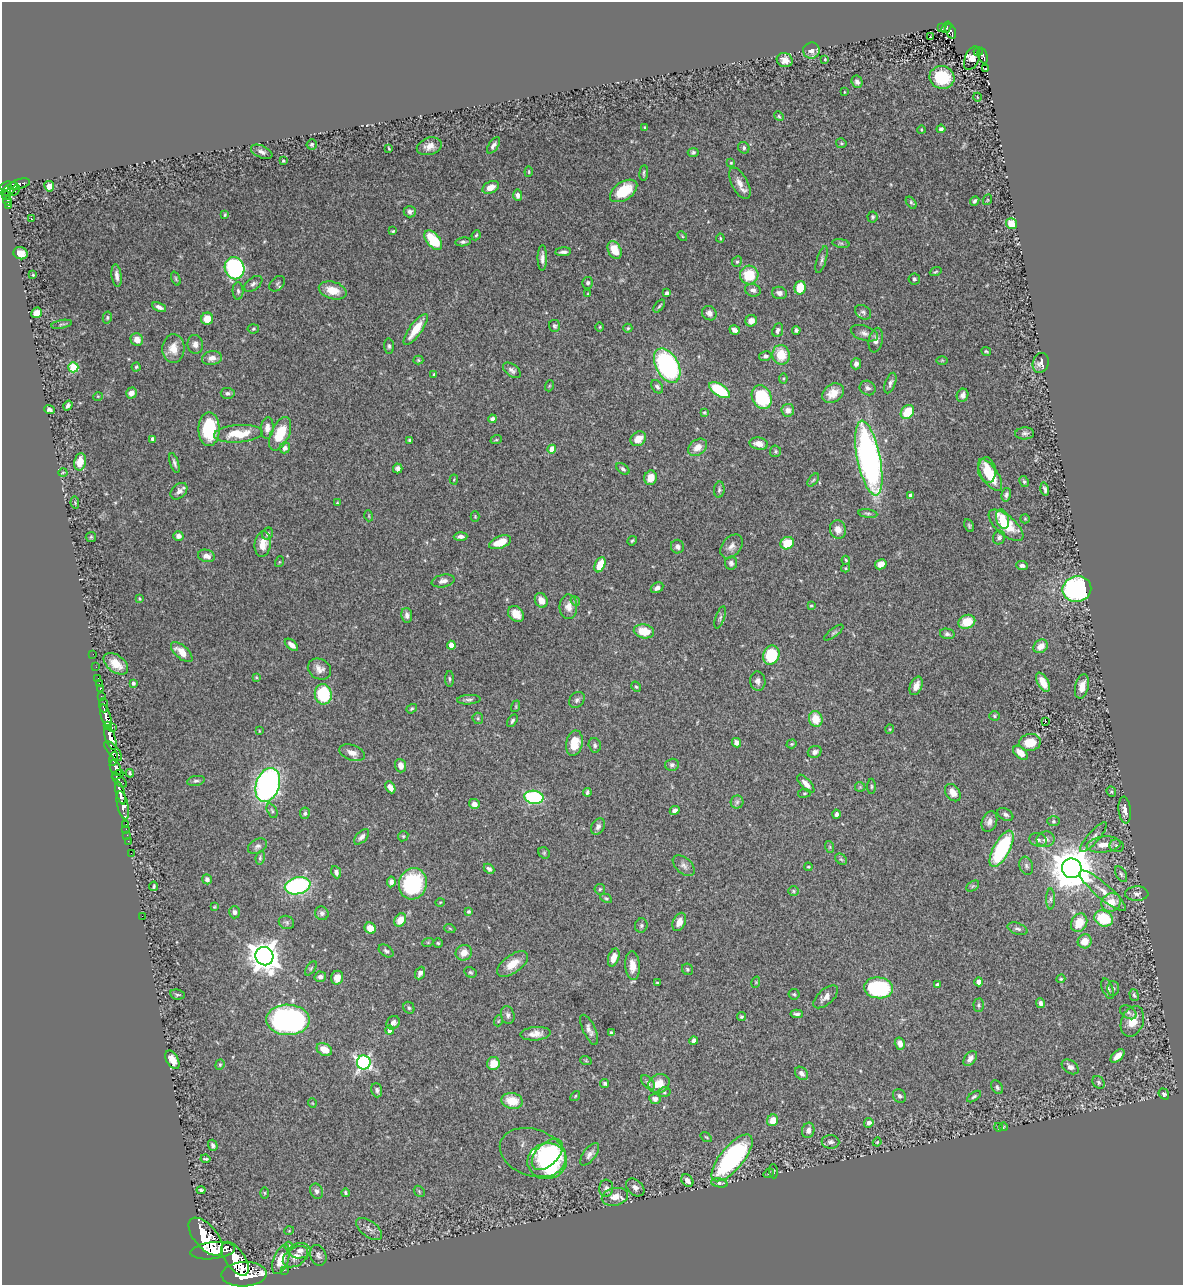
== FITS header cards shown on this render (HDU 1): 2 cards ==
NAXIS1  =                 1181
NAXIS2  =                 1283

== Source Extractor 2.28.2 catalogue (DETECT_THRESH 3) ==
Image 1181 x 1283 px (HDU 1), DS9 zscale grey, 1 PNG px = 1 image px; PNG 1185 x 1287 px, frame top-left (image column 1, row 1283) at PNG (2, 2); each listed source drawn as its Kron ellipse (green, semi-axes under 4 px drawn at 4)
Background 0.775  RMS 0.025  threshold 0.0752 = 3 sigma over >= 5 px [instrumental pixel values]
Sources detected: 448; all 448 listed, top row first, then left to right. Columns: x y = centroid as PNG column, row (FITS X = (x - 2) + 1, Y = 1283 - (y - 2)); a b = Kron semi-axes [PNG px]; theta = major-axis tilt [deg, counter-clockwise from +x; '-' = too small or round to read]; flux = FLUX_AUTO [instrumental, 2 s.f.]
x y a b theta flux
942 27 3 3 - 25
947 27 6 3 55 100
951 31 8 5 -70 130
931 37 3 2 - 0.89
811 51 8 8 - 11
978 52 4 4 - 110
983 56 8 4 -70 120
972 58 13 7 68 19
825 59 4 4 - 1.7
785 60 8 7 - 11
985 69 2 2 - 1.1
942 77 12 11 - 72
857 82 6 5 - 5.3
844 92 3 2 - 1.2
977 97 4 2 - 1.1
779 116 5 4 - 2.4
645 127 4 2 - 1.2
941 129 4 4 - 3.8
921 130 4 3 - 1.4
841 143 5 5 - 2.5
312 144 5 5 - 3.3
493 145 9 4 55 5.6
429 146 13 8 17 13
389 148 3 2 - 1.5
744 148 6 5 - 3.7
262 152 11 6 -24 7.5
693 152 5 4 - 3.4
283 161 3 3 - 1.8
731 163 4 4 - 1.9
529 172 5 3 - 1.8
644 173 8 3 85 3
740 183 17 8 -63 15
19 184 11 5 16 200
6 186 6 3 24 350
49 186 5 5 - 19
491 187 8 5 26 18
9 189 9 5 36 730
14 191 6 3 46 87
624 191 15 9 33 58
518 195 6 4 -88 6.5
7 196 4 3 - 190
987 200 5 3 - 1.3
8 201 5 3 - 210
975 201 5 4 - 3
911 203 7 4 -52 2.7
9 205 3 3 - 58
410 212 6 6 - 5.5
225 215 4 3 - 2
872 217 5 5 - 2.7
31 218 2 2 - 0.96
1012 224 6 5 - 37
393 231 3 2 - 1.8
476 235 5 4 - 2.2
682 236 6 3 -46 1.9
720 238 4 4 - 1.9
433 240 11 6 -49 64
463 242 7 4 9 4
841 243 8 4 -8 2.9
615 250 9 6 -62 32
563 252 8 3 4 5.1
21 253 7 6 - 13
542 258 13 4 89 7.8
822 260 14 4 73 5.1
737 262 6 4 65 2.5
234 268 11 9 -70 260
936 272 6 3 19 2
33 275 3 3 - 1.7
749 275 9 9 - 55
117 276 11 5 -83 7.5
176 279 7 3 -69 2.2
914 279 5 5 - 3.2
588 283 6 5 - 4.2
253 284 10 6 37 5.6
277 284 9 6 44 3.9
800 288 7 5 79 44
333 290 14 8 -16 28
753 290 8 6 -19 6.5
238 291 9 5 -88 4.4
667 293 4 3 - 3.9
779 293 7 6 - 7.3
588 294 4 3 - 1.4
659 306 7 3 51 2.6
159 307 7 4 -24 6.6
863 312 8 6 -36 4.4
36 313 6 5 - 15
709 313 8 6 -42 7.6
107 318 6 4 77 2.6
207 319 6 6 - 23
751 321 6 5 - 14
62 324 10 3 10 2.9
554 326 6 5 - 3.4
600 327 5 3 - 1.5
628 328 4 4 - 2.3
253 329 5 4 - 2.3
416 329 18 6 54 35
735 330 5 4 - 6.9
778 330 7 5 66 5.3
796 330 4 4 - 4.3
864 333 14 7 -18 8.4
137 340 6 6 - 14
876 340 12 7 78 9.4
195 344 9 7 -83 8.9
389 346 8 5 -83 3.8
173 348 14 11 87 21
986 351 5 3 - 2.4
781 355 10 8 -80 39
765 356 6 5 - 4.2
212 358 10 7 8 12
418 360 5 4 - 2.1
942 360 6 4 0 1.7
1041 363 10 8 73 9
856 364 6 5 - 6.4
667 365 18 11 -62 370
73 367 5 5 - 100
136 367 4 4 - 2.2
512 370 10 6 -37 5.9
434 374 4 3 - 1.5
783 379 5 4 - 2.2
890 383 11 5 69 5.6
549 386 5 3 - 1.7
657 387 7 5 -53 4.4
868 388 8 7 - 6
720 390 12 6 -34 85
131 393 5 5 - 12
228 393 7 5 -5 4.7
833 393 12 9 35 21
963 395 7 5 63 7.3
98 396 5 3 - 1.5
762 397 12 9 -65 100
68 405 5 3 - 4.2
49 409 5 4 - 5.2
788 410 6 6 - 9
704 412 4 3 - 1.8
907 412 8 6 51 46
492 419 4 4 - 5
267 428 11 6 86 12
209 429 17 10 90 100
1025 433 9 6 2 4.9
238 434 24 8 4 49
280 434 18 9 66 49
152 439 4 3 - 4.7
638 439 8 6 40 18
410 440 4 3 - 3.1
496 440 6 3 18 2.1
759 444 9 6 -10 16
697 447 10 7 39 16
285 448 5 5 - 6.1
552 449 4 4 - 28
775 451 6 5 - 2.8
869 458 38 11 -78 560
80 462 9 6 79 21
174 463 10 4 -72 4.4
398 468 5 4 - 4.8
623 469 7 4 -39 3.8
987 470 13 8 -83 35
63 472 4 3 - 1.7
990 475 18 8 -57 55
651 478 7 6 - 19
454 480 5 4 - 1.6
813 480 7 4 52 2.5
1024 482 6 4 -63 2.7
1045 489 6 3 -74 4.3
719 490 8 5 86 3.5
179 491 10 6 44 8.2
1006 495 7 4 78 4.6
911 496 4 4 - 13
75 503 6 4 -79 1.9
337 503 3 3 - 1.6
868 514 9 4 -7 3.4
369 516 5 3 - 1.6
475 516 5 4 - 1.8
1002 519 10 6 -75 21
1025 519 5 4 - 1.8
1006 525 21 9 -41 61
969 526 7 4 -64 2.6
838 529 9 8 - 14
268 534 6 5 - 4
178 536 5 4 - 8
91 537 5 5 - 2.1
461 537 7 4 3 5.9
999 537 7 6 - 5.4
632 541 5 3 - 2.3
500 542 11 6 21 31
787 543 7 6 - 40
263 544 13 8 83 22
732 546 13 9 52 10
677 547 7 6 - 7
206 556 9 6 -14 9
846 560 4 3 - 1.7
279 562 5 3 - 1.7
731 563 6 6 - 5
881 564 6 5 - 15
600 565 8 5 66 34
1022 566 6 4 -3 5.5
846 568 4 4 - 1.8
443 581 11 6 11 8
657 588 6 5 - 6.6
1077 589 14 12 11 330
140 599 4 4 - 2.1
541 600 8 6 -61 17
575 601 5 4 - 2.1
811 606 4 3 - 1.8
568 607 12 9 -88 12
516 614 9 7 -46 19
407 615 7 5 -80 6.5
720 617 11 4 71 4.5
967 622 8 6 20 36
644 631 10 7 -10 36
834 633 12 4 38 3.2
947 634 7 5 -13 4.3
291 645 8 4 -39 9.2
451 645 4 4 - 21
1041 646 8 6 40 17
182 652 13 6 -41 22
93 654 2 2 - 5.8
771 655 10 8 69 77
116 664 14 8 -38 26
96 667 2 2 - 6.6
319 669 12 10 -31 11
256 677 3 3 - 1.7
98 678 2 2 - 9.8
450 679 8 3 -89 2.5
758 681 10 7 -82 7.4
1043 682 10 5 -61 22
133 683 4 3 - 4
99 684 3 2 - 18
916 686 10 6 67 13
1082 686 12 6 76 17
636 687 5 4 - 2.3
100 688 3 3 - 47
323 694 10 8 -82 88
102 697 4 3 - 180
469 700 12 5 3 4.6
577 700 9 7 50 5.3
103 705 7 3 -86 270
516 706 6 3 73 1.6
412 709 6 3 37 2.4
994 716 5 4 - 2.5
106 717 13 4 -73 1400
478 718 6 5 - 2.6
816 719 8 7 - 32
512 721 7 4 58 3.5
1045 721 3 2 - 2.9
107 725 4 2 - 370
112 728 3 2 - 120
890 729 4 4 - 1.9
259 731 3 2 - 1.1
110 738 13 5 -71 2200
574 743 13 8 79 33
736 743 5 4 - 9.2
1030 743 11 8 9 34
792 744 5 4 - 2
595 745 7 6 - 4.1
113 751 12 5 -50 720
815 752 7 5 21 6.9
352 753 13 7 -19 13
1020 753 9 5 -42 18
114 759 7 4 75 460
672 765 7 6 - 4.9
400 766 7 5 -72 12
116 768 8 5 -63 860
130 773 4 3 - 3
118 775 6 3 31 210
120 780 8 5 -44 340
196 781 9 5 10 4
806 784 11 5 -48 13
268 785 17 11 72 460
871 786 8 3 -90 2.5
390 787 6 4 -61 13
860 787 5 5 - 2.1
587 792 4 3 - 3.4
1111 792 5 4 - 2.3
120 793 12 4 -74 1500
804 793 6 3 8 2.1
953 793 9 7 -53 16
534 797 9 6 -10 160
737 802 6 6 - 4.4
474 804 5 5 - 8.9
123 805 14 5 -78 1800
675 810 5 4 - 5.8
1125 810 13 6 -84 9.5
272 811 7 4 -63 3.2
305 813 6 5 - 3.8
836 814 4 4 - 3.8
1005 814 8 5 -31 4.8
1054 821 6 5 - 2.6
989 822 11 7 70 9.1
125 824 3 3 - 41
598 826 9 6 59 7
126 829 2 2 - 20
127 835 2 2 - 13
403 836 5 4 - 2.2
362 837 9 5 47 6.8
1093 837 19 5 49 9.1
1046 839 9 8 - 8.3
1038 840 9 6 -17 6.6
128 841 2 2 - 12
1103 845 17 8 6 19
258 846 10 7 31 5.7
1116 846 7 6 - 4.6
830 847 6 4 -72 2.1
1002 849 20 8 62 160
131 853 2 2 - 15
544 853 6 5 - 2.7
260 858 7 4 81 3.1
841 859 6 5 - 2.9
684 866 13 7 -40 7.8
1026 866 9 6 -71 4.9
808 867 4 3 - 1.5
1072 868 10 10 - 6300
489 869 6 4 -45 4.7
336 872 6 4 -65 6.9
1121 874 9 5 -60 3.6
207 879 5 4 - 5.5
391 882 5 4 - 6.1
413 884 16 14 73 160
154 886 5 3 - 2.7
298 886 13 8 13 250
973 886 7 4 35 2.8
600 889 5 5 - 2.4
793 891 5 5 - 2.3
1103 891 30 7 -40 24
1137 894 11 7 1 6.9
606 898 6 4 -29 2.5
1051 899 10 4 90 4.1
440 902 4 3 - 1.5
1111 902 10 9 - 32
214 907 4 3 - 1.5
234 912 6 5 - 5.1
468 912 4 4 - 2.6
322 913 7 6 - 5.4
142 916 2 2 - 51
1104 918 9 7 -25 70
400 920 7 5 57 23
286 922 8 6 -23 3.7
679 922 9 6 66 12
1079 923 10 7 59 32
641 925 7 6 - 4.1
370 928 6 5 - 22
450 929 5 3 - 1.7
1017 929 10 5 -19 4.9
1085 941 7 6 - 21
428 942 6 3 19 1.7
438 943 4 4 - 2.3
386 951 8 5 -34 4.2
464 953 8 7 - 15
264 956 9 9 - 2500
614 958 9 5 72 18
512 964 18 9 37 24
633 966 14 7 -85 18
311 968 8 4 54 2.7
687 969 6 5 - 2.7
470 972 6 5 - 2.7
420 973 6 5 - 7.4
320 977 6 5 - 6.5
337 978 7 6 - 13
1061 979 5 3 - 1.9
756 982 6 3 73 1.9
979 982 4 4 - 20
657 983 3 3 - 1.6
937 985 4 4 - 7.9
879 988 15 10 -6 150
1113 988 7 6 - 3.4
1108 989 11 5 -69 6
177 994 7 5 -9 3.2
794 994 5 5 - 2.6
1134 995 6 3 -73 2.9
826 997 15 7 42 11
1041 1003 5 4 - 5.6
979 1005 7 5 -89 3.1
409 1008 6 5 - 2.9
1128 1012 9 6 -32 4.8
797 1014 6 3 -4 3.6
508 1015 9 6 -78 6.1
741 1017 4 4 - 2.9
288 1020 22 15 -1 480
498 1021 5 3 - 1.5
1132 1021 16 11 68 27
393 1023 7 6 - 7.2
390 1030 4 4 - 11
589 1030 16 6 -65 9.1
611 1033 4 3 - 3.2
536 1034 15 7 4 14
694 1041 4 4 - 5.9
900 1044 6 5 - 10
324 1050 8 6 -30 24
1117 1056 8 4 44 14
970 1058 8 5 55 9.3
172 1060 10 6 -59 15
586 1061 6 3 -19 1.9
364 1062 7 7 - 400
493 1063 6 6 - 22
220 1065 5 4 - 2.3
1070 1067 9 6 -35 8
802 1073 7 5 -46 6.9
1098 1082 7 5 -57 3.4
605 1083 5 4 - 3.1
648 1083 8 5 -49 4.6
659 1084 11 9 25 24
997 1087 7 5 -56 3.9
377 1090 7 5 -74 4.7
664 1092 6 5 - 2.8
1164 1094 6 5 - 3.8
575 1096 5 4 - 2.2
900 1096 7 6 - 4.5
974 1096 8 4 36 3.2
655 1099 6 5 - 7.3
512 1101 10 8 -11 36
312 1103 5 3 - 1.1
773 1120 6 5 - 21
869 1123 5 4 - 6.6
998 1127 4 3 - 1.1
1003 1127 4 2 - 1.2
808 1130 8 6 75 8.1
706 1137 6 3 -35 2
831 1142 9 6 -1 6.4
877 1142 4 3 - 1.5
213 1145 5 4 - 4.6
533 1153 34 23 -18 43
547 1154 19 11 46 98
590 1154 13 6 53 8
732 1158 29 11 50 280
205 1159 5 2 - 2.2
547 1161 20 18 12 240
773 1171 7 3 -86 1.7
769 1173 5 3 - 1.9
687 1181 7 5 -51 8.2
719 1183 8 4 -11 3.6
635 1187 10 7 -42 8.3
606 1188 8 7 - 6
201 1190 4 3 - 3.3
316 1191 8 6 -66 5.3
419 1191 6 4 -46 2.6
265 1193 5 3 - 1.7
345 1193 4 4 - 3.5
615 1197 13 9 13 17
369 1229 15 7 -36 8.9
289 1231 5 3 - 1.3
206 1237 23 11 -50 6500
289 1246 4 4 - 1.8
213 1251 22 8 6 3900
300 1251 10 8 4 8.7
318 1255 11 7 -70 6.2
295 1257 14 9 32 14
235 1259 19 9 -55 3500
281 1259 15 7 69 34
284 1270 3 2 - 9.4
244 1274 22 12 3 6500